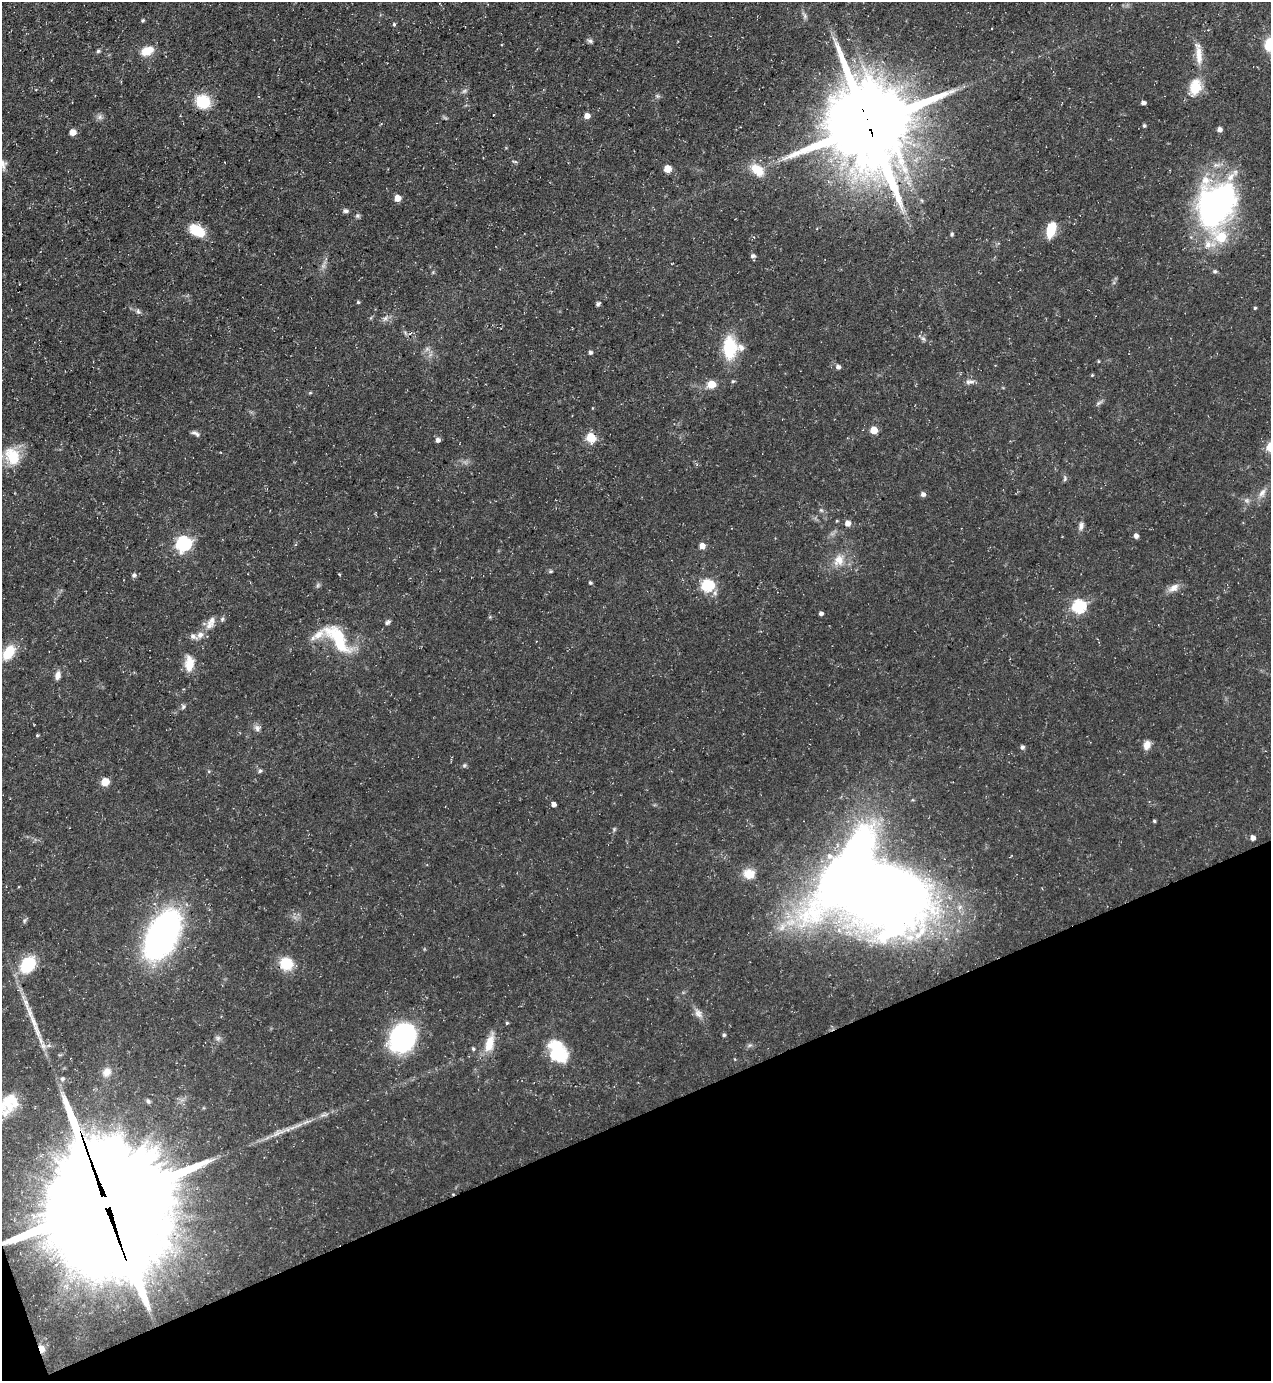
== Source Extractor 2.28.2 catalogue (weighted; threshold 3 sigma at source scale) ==
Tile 14 of 4 x 4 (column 2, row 4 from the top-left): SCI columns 1547-2815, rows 1-1379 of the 5500 x 5515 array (HDU 1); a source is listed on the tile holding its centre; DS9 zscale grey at full resolution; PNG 1273 x 1383 px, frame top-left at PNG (2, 2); no overlay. Shown black and unused: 19% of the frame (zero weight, under 3 of 5 exposures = <1% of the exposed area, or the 3 px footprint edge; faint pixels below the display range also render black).
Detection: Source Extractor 2.28.2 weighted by HDU 2 'WHT'; one run over the whole footprint, this tile lists its part. Background 0.0362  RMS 0.004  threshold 0.018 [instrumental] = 3 sigma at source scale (4.5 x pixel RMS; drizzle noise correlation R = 1.50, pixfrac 1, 0.05/0.05 arcsec/px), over >= 5 px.
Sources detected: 124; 1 too faint to see at this stretch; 3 inside a brighter object's white glare — not listed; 7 inside a brighter listed object's ellipse — not listed separately; the other 113 listed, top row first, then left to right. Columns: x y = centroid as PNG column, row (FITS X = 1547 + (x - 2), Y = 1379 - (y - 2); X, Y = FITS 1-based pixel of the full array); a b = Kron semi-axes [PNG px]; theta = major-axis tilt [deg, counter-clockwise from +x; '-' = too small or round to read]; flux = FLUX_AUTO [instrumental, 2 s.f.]
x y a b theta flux
805 16 7 4 72 0.81
143 20 4 4 - 0.63
394 24 4 3 - 0.62
590 41 8 5 -10 0.87
1270 44 12 10 83 11
98 51 5 4 - 0.71
147 51 16 10 20 5.9
1199 55 28 8 -86 5.6
1195 87 21 14 71 8.7
464 91 8 4 44 0.92
657 96 6 5 - 0.68
203 102 11 10 - 18
1143 103 4 4 - 1.3
587 116 5 5 - 3.2
100 117 8 7 - 1.3
868 123 27 19 -69 5700
1144 126 4 4 - 0.7
1219 129 4 4 - 1.6
73 132 5 5 - 4.5
514 162 7 3 -10 0.54
2 164 13 10 -73 2.3
667 169 5 5 - 7.9
757 170 19 12 -44 7.3
397 198 5 5 - 4.8
1216 205 46 33 64 130
346 211 6 5 - 1.1
357 216 7 6 - 0.78
197 230 18 11 -30 10
1051 230 13 7 75 12
952 234 6 4 89 0.62
753 256 5 5 - 1.2
1215 271 5 5 - 0.79
358 302 5 4 - 0.49
598 304 6 4 50 0.84
1255 308 4 4 - 0.52
138 311 8 5 -70 0.95
386 318 7 4 71 0.96
923 339 7 4 -2 0.8
729 348 30 17 -89 16
427 349 8 5 45 1.1
590 352 5 4 - 1
1098 361 5 3 - 0.35
838 367 5 5 - 1.4
1092 375 4 4 - 0.41
733 381 5 4 - 0.65
970 382 13 5 3 1.6
711 384 5 5 - 11
310 393 6 3 19 0.42
874 430 5 5 - 9.1
195 433 12 5 -29 1.3
591 438 11 10 - 6.3
438 440 6 6 - 1.2
12 456 22 16 -60 12
1065 479 7 5 71 0.74
1262 493 14 8 56 2.6
923 494 5 5 - 1.4
821 510 6 5 - 0.71
848 523 5 5 - 3.1
1081 526 11 6 77 1.7
1136 536 5 4 - 1.8
183 543 7 6 - 90
702 546 5 5 - 3.1
839 560 17 15 51 6.1
550 571 7 4 -6 0.6
134 575 5 5 - 1
590 583 4 4 - 0.65
707 585 6 6 - 48
1174 588 16 9 28 3.1
1079 606 7 6 - 56
821 613 4 4 - 1.2
222 619 7 5 69 0.76
387 622 7 5 30 0.98
211 623 20 10 64 3.7
193 637 12 6 -22 1.7
337 638 47 18 -52 21
9 652 16 10 55 10
189 663 18 10 86 6.3
58 675 10 6 77 2.3
183 707 7 5 88 0.79
257 728 9 8 - 1.5
37 735 4 4 - 0.43
1147 745 11 8 69 2.9
1022 747 6 5 - 0.92
464 765 7 5 21 0.69
260 771 5 5 - 0.72
105 782 5 5 - 12
553 804 4 4 - 1.8
1154 821 4 3 - 0.58
1253 838 4 4 - 2.1
749 874 14 12 -18 5.8
867 887 79 52 -24 1100
162 935 37 20 62 170
286 964 13 12 - 11
28 965 16 12 52 20
26 1003 23 6 -74 4.1
698 1013 14 9 -58 2.5
507 1023 4 3 - 0.48
37 1031 29 7 -67 5.9
724 1035 4 4 - 0.79
218 1038 8 7 - 1.2
403 1038 26 21 60 66
489 1043 23 10 74 7.4
750 1045 7 4 18 0.75
473 1049 4 4 - 0.62
557 1050 24 19 -85 16
107 1072 13 11 57 3.6
62 1079 6 5 - 1
148 1101 7 5 -39 0.93
5 1113 34 13 47 7.5
324 1115 14 3 13 1.4
278 1133 20 7 25 3.3
106 1203 44 39 -78 13000
41 1349 6 4 -69 7.3
Overlapping masked pixels (flux is a lower limit): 4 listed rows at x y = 868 123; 867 887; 106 1203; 41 1349
Isophote crosses this tile's border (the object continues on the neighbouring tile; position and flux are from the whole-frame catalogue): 3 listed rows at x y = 1270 44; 2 164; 5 1113